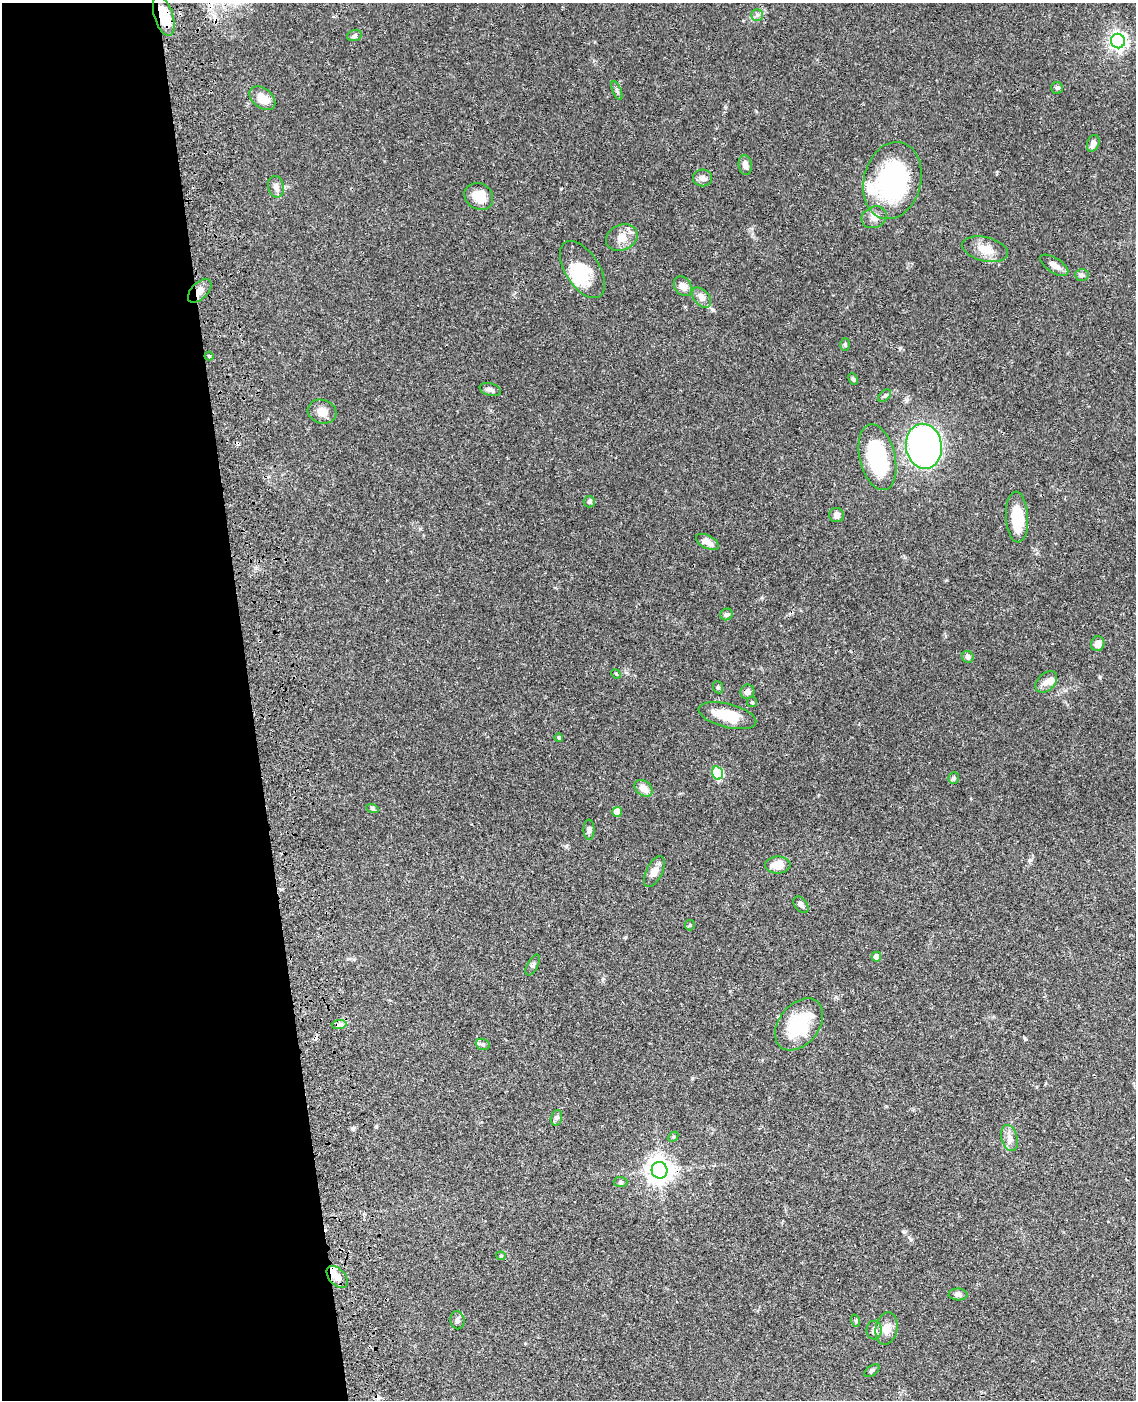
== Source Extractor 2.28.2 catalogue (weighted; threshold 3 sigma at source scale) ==
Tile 5 of 4 x 3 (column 1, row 2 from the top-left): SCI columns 119-1252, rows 1654-3051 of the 4769 x 4604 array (HDU 1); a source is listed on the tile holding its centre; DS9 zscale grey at full resolution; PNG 1138 x 1402 px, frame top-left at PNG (2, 3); each listed source drawn as its Kron ellipse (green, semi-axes under 4 px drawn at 4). Shown black and unused: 22% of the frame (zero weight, under 3 of 4 exposures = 6% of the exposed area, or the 3 px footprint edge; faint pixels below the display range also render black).
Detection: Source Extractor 2.28.2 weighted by HDU 2 'WHT'; one run over the whole footprint, this tile lists its part. Background 0.0444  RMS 0.0028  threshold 0.0126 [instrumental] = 3 sigma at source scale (4.5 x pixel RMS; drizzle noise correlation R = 1.50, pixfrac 1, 0.05/0.05 arcsec/px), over >= 5 px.
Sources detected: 80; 1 inside a brighter object's white glare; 2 cosmic-ray / hot-pixel residue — neither listed nor drawn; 5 inside a brighter listed object's ellipse — not listed separately; the other 72 listed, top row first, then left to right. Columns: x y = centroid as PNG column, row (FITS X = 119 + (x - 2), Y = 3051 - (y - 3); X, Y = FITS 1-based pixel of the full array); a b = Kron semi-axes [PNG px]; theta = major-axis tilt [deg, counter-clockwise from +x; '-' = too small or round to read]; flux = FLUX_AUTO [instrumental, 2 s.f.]
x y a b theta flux
757 15 6 5 - 0.64
164 16 21 9 -73 7.4
354 35 7 5 19 0.56
1118 41 7 7 - 110
1057 88 6 6 - 0.53
617 90 10 4 -67 0.56
262 98 15 10 -40 3.9
1093 143 8 6 68 1.4
745 165 10 6 -83 1.5
702 178 9 8 - 1.3
892 181 39 28 76 38
276 187 11 8 -76 1.4
479 196 15 13 -34 4.9
874 217 13 10 25 2
622 237 16 12 25 2.8
985 249 23 12 -13 4.3
1054 265 16 7 -33 1.7
582 270 32 17 -57 7.9
1082 275 7 5 -3 0.6
683 286 10 8 -53 2.1
200 291 15 8 46 2
701 298 12 7 -49 1.8
845 345 6 4 -87 0.53
209 356 4 4 - 0.37
853 379 6 3 -64 0.43
490 390 11 6 -15 0.9
885 396 8 5 44 0.53
322 412 14 11 -17 2.5
924 446 23 18 -82 100
877 457 33 17 -76 23
589 502 6 5 - 0.63
837 515 7 7 - 1.2
1017 517 25 11 -87 8.1
707 542 12 6 -27 1.9
726 614 6 5 - 0.6
1098 644 7 6 - 1.8
968 657 6 5 - 0.93
616 674 5 4 - 0.28
1046 682 12 8 42 1.6
718 687 6 5 - 0.44
747 692 7 6 - 1.3
752 702 5 5 - 0.39
727 716 30 12 -14 7.5
559 738 4 4 - 0.47
717 773 6 5 - 14
954 778 6 5 - 0.44
643 788 10 7 -40 2.4
372 808 6 4 -19 0.39
617 812 5 4 - 3.4
589 830 10 5 -90 0.7
778 865 12 8 0 3.7
654 872 17 8 63 2.1
801 905 9 6 -53 0.76
690 925 5 5 - 0.37
876 957 5 4 - 1.5
533 965 11 5 62 0.67
799 1024 29 20 51 15
339 1025 7 4 2 0.69
483 1044 7 5 -22 0.63
556 1118 8 5 73 0.6
673 1137 6 4 46 0.36
1009 1138 13 8 -75 1.7
659 1170 8 8 - 270
620 1182 7 5 -3 0.53
501 1256 4 4 - 0.31
337 1277 13 8 -48 2.5
958 1294 9 6 -1 1
457 1320 9 7 -81 0.78
856 1321 6 4 -71 0.35
887 1329 16 11 78 2.6
874 1330 9 7 89 1
872 1371 8 5 37 0.53
Overlapping masked pixels (flux is a lower limit): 3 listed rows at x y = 164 16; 200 291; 659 1170
Unlisted compact peaks at least as high as the median listed source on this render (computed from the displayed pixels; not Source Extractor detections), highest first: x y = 900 348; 1100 677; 353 1129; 1030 860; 907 400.